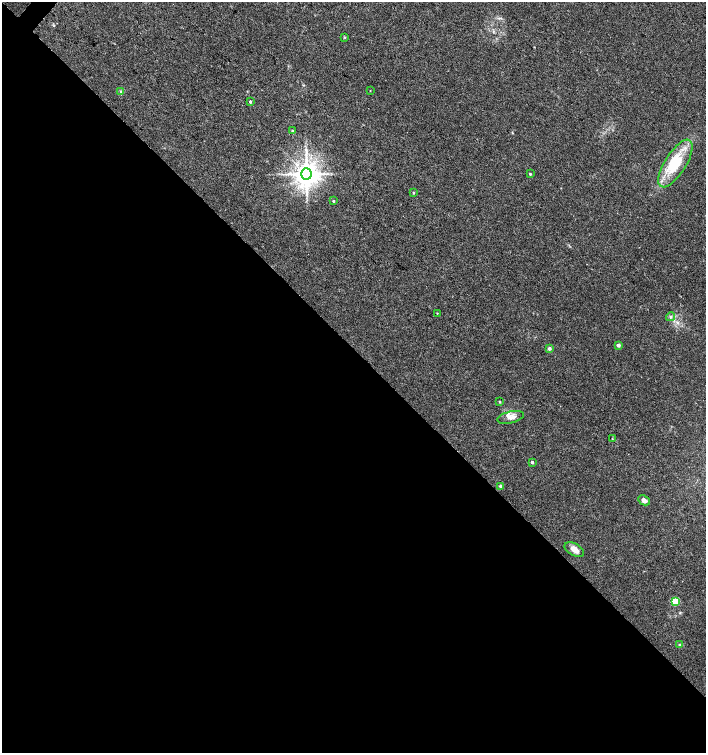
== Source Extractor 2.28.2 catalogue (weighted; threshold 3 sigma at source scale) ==
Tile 14 of 4 x 4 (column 2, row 4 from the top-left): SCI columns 1638-3044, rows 2-1503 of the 6023 x 6017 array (HDU 1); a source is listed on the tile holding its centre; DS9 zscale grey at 2 x 2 block average (1 PNG px = mean of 2 x 2 image px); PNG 708 x 755 px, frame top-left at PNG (2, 2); each listed source drawn as its Kron ellipse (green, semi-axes under 4 px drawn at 4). Shown black and unused: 54% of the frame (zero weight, under 3 of 4 exposures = <1% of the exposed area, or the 3 px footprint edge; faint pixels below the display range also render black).
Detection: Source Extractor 2.28.2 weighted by HDU 2 'WHT'; one run over the whole footprint, this tile lists its part. Background 0.0327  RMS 0.0032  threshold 0.0145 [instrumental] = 3 sigma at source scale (4.5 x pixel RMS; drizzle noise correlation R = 1.50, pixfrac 1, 0.0396/0.0396 arcsec/px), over >= 5 px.
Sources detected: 25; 1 inside a brighter object's white glare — neither listed nor drawn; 1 inside a brighter listed object's ellipse — not listed separately; the other 23 listed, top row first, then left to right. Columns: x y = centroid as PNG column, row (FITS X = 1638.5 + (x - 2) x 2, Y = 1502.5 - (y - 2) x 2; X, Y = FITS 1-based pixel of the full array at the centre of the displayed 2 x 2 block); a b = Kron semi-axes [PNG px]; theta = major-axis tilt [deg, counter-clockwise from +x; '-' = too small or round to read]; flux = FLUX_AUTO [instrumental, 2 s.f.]
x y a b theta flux
345 37 3 2 - 0.59
121 91 4 4 - 1.2
370 91 3 2 - 0.35
250 102 2 2 - 1.4
293 131 3 2 - 1.3
675 164 27 10 58 25
306 174 5 5 - 1000
530 174 3 2 - 0.8
413 193 3 3 - 0.63
333 201 3 2 - 1
437 313 2 2 - 0.38
671 317 4 3 - 1.2
618 345 2 2 - 4.2
549 348 2 2 - 3.5
500 402 2 2 - 1
511 417 13 6 13 4.5
612 439 2 2 - 0.43
532 462 2 2 - 2
501 486 2 2 - 3.2
644 500 6 4 -28 2.6
574 549 10 6 -28 5.3
675 601 3 3 - 41
679 645 4 3 - 1.1